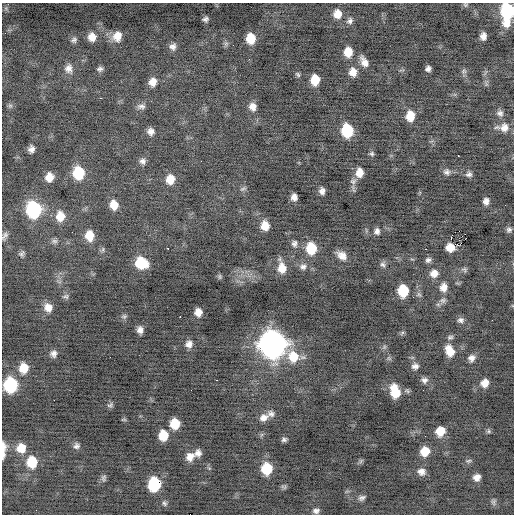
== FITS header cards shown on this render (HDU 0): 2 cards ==
NAXIS1  =                  512 / Axis length
NAXIS2  =                  512 / Axis length

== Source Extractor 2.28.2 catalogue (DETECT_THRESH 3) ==
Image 512 x 512 px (HDU 0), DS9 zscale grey, 1 PNG px = 1 image px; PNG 516 x 516 px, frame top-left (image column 1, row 512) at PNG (2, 3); no overlay
Background -0.211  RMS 0.89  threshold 2.66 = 3 sigma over >= 5 px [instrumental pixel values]
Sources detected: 135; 1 with non-positive FLUX_AUTO (blend fragments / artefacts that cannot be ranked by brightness) is not listed; the other 134 listed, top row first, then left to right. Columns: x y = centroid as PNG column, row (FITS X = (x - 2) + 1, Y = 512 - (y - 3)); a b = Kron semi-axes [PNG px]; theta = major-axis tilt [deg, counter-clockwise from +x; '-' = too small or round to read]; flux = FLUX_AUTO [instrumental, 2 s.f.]
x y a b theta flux
465 5 7 5 -1 99
507 11 11 9 -90 5300
337 14 10 9 - 580
205 19 5 4 - 150
350 21 8 7 - 190
506 23 10 9 - 640
117 36 11 9 64 690
483 36 7 6 - 340
92 37 9 8 - 550
251 38 9 7 -88 1100
74 40 7 6 - 170
233 45 2 2 - 75
173 47 9 8 - 270
348 52 9 8 - 800
249 59 2 2 - 200
364 62 12 7 -63 450
69 69 12 10 -87 400
100 69 7 5 6 170
428 69 5 5 - 200
463 71 8 7 - 140
353 72 10 9 - 560
298 74 7 4 -46 100
315 80 9 7 88 1100
153 82 8 7 - 500
100 98 3 2 - 65
10 106 6 6 - 120
141 106 11 6 0 220
253 107 9 8 - 420
500 113 9 8 - 240
410 116 10 8 88 950
504 127 12 11 - 570
347 130 10 8 -82 2800
151 131 8 7 - 310
31 149 7 5 81 280
372 154 6 6 - 120
458 156 3 2 - 190
143 161 8 7 - 240
201 161 2 2 - 27
447 172 9 9 - 240
79 173 11 9 -83 2400
359 173 9 7 84 580
469 174 8 7 - 200
49 177 8 7 - 660
170 179 10 9 - 760
353 181 9 8 - 210
243 189 9 5 25 130
322 191 6 5 - 260
294 197 7 6 - 320
486 201 6 5 - 280
114 205 9 8 - 750
505 205 2 2 - 66
34 210 11 10 - 6600
60 216 12 10 86 850
265 226 9 8 - 720
509 230 7 7 - 160
377 231 8 7 - 230
4 236 11 6 62 200
89 236 10 8 -87 890
451 238 4 2 - 590
54 241 9 6 -1 170
294 243 9 8 - 210
457 245 6 2 -18 410
450 247 8 7 - 700
168 248 3 3 - 320
311 248 11 9 -85 1600
426 249 2 2 - 480
342 256 12 9 -36 510
428 260 8 6 39 190
141 263 11 9 -26 1800
383 264 8 7 - 170
303 267 9 8 - 260
282 268 14 8 -80 760
464 269 8 6 -24 130
434 273 9 8 - 480
220 277 7 4 -84 91
443 287 11 9 80 470
403 291 9 8 - 2000
66 296 8 7 - 150
443 300 9 7 12 220
48 307 10 9 - 520
198 312 7 6 - 450
124 316 8 6 11 140
180 316 3 2 - 110
461 320 9 7 -1 210
492 320 2 2 - 200
140 330 7 5 -86 300
402 333 7 4 46 100
450 337 8 5 15 130
189 344 9 8 - 330
273 344 13 12 - 55000
384 347 6 4 46 100
450 351 13 9 -66 810
53 354 8 7 - 260
293 356 16 13 -54 1400
471 358 9 8 - 300
415 366 9 8 - 260
24 368 10 9 - 910
217 380 3 2 - 66
424 380 8 7 - 240
485 383 8 8 - 530
11 385 10 9 - 5100
191 390 3 2 - 45
423 390 2 2 - 43
395 391 13 8 -76 1400
54 400 2 2 - 120
110 405 9 5 26 130
271 414 11 8 -32 260
264 418 12 9 25 430
124 420 6 3 0 72
175 424 8 8 - 1200
440 431 9 8 - 930
488 431 7 5 22 110
163 435 9 8 - 1100
284 439 6 5 - 140
76 446 8 7 - 200
21 448 10 10 - 810
3 449 15 4 89 560
425 451 8 8 - 980
198 453 8 7 - 320
190 457 11 9 54 510
361 461 8 4 53 94
468 461 9 5 10 120
32 462 11 9 -86 1400
267 469 10 9 - 1900
421 472 9 8 - 360
477 477 7 7 - 380
103 478 10 6 73 160
154 484 10 8 88 3300
284 487 8 5 -18 100
362 498 9 6 22 170
493 502 9 6 89 150
164 503 7 6 - 140
36 510 2 2 - 87
316 511 8 6 12 200
At the frame edge (FLAGS 8, measured only in part): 2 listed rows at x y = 4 236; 3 449
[1 non-positive-flux detection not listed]